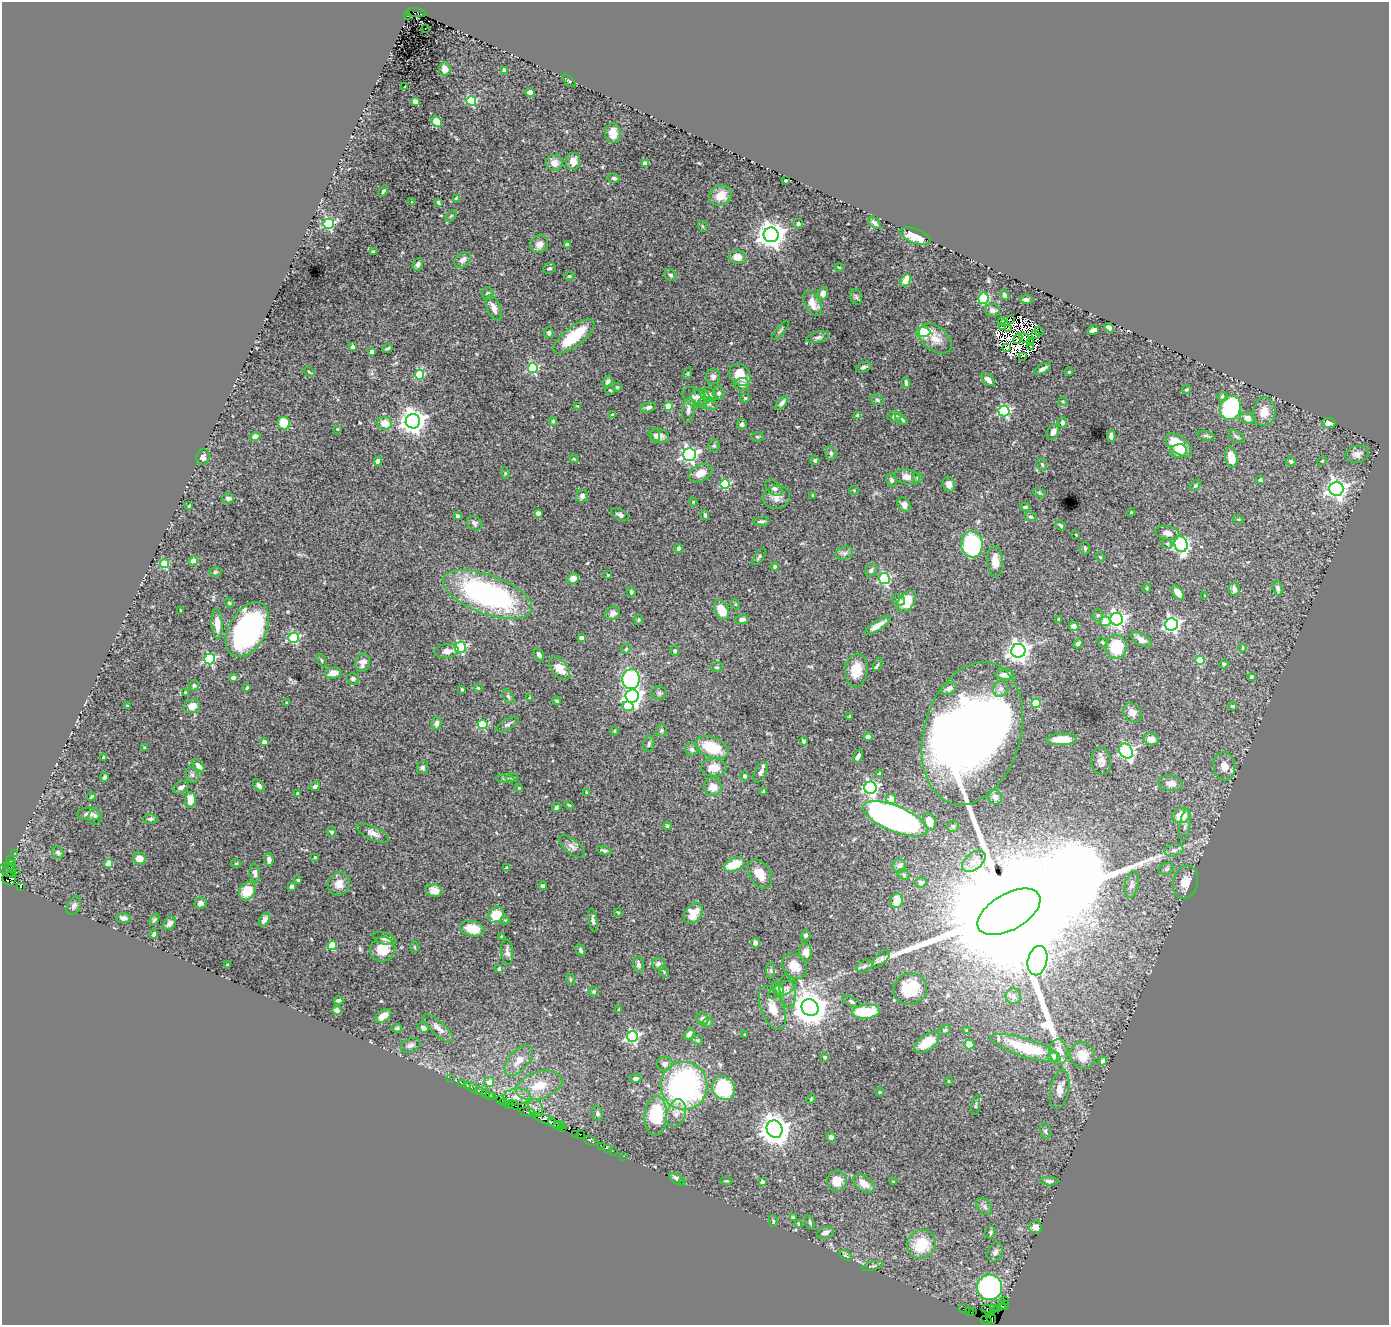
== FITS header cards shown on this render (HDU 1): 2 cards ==
NAXIS1  =                 1387
NAXIS2  =                 1323

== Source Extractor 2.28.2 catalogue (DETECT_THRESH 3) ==
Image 1387 x 1323 px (HDU 1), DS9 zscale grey, 1 PNG px = 1 image px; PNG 1391 x 1327 px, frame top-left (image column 1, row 1323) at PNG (2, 2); each listed source drawn as its Kron ellipse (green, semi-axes under 4 px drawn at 4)
Background 1.9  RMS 0.034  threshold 0.102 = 3 sigma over >= 5 px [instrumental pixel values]
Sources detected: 527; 16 with non-positive FLUX_AUTO (blend fragments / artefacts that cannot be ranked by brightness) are neither listed nor drawn; of the other 511, the 500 brightest by FLUX_AUTO listed and drawn (11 fainter detections omitted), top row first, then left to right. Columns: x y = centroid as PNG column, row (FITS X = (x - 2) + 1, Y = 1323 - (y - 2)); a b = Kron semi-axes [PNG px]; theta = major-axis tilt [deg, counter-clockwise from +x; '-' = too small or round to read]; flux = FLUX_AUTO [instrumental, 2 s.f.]
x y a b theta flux
416 13 10 3 -7 1300
407 16 3 3 - 420
425 28 2 2 - 4.9
445 69 6 6 - 15
504 70 4 3 - 3.6
569 81 8 3 -43 2.7
405 87 3 2 - 2.3
530 92 5 4 - 9.4
471 101 5 4 - 150
415 102 4 4 - 23
437 122 6 5 - 39
613 133 10 7 -87 28
573 161 8 7 - 24
554 163 8 8 - 22
645 163 4 4 - 28
614 178 6 4 -13 6.6
785 180 3 3 - 3
383 191 6 4 54 3.6
721 196 12 9 23 29
456 198 4 3 - 2.4
412 202 4 4 - 1.8
438 202 4 3 - 3.8
451 216 7 4 45 4.2
875 223 7 4 -43 8.8
329 224 5 5 - 230
798 224 5 4 - 4.8
702 226 5 3 - 2.3
771 235 7 7 - 2800
915 236 16 7 -21 57
539 244 9 8 - 14
567 245 4 3 - 5.3
374 252 4 3 - 4.3
737 257 8 6 -1 24
463 260 9 7 44 13
418 264 6 5 - 8
839 267 4 3 - 2
549 268 6 5 - 4.5
670 275 6 5 - 6.7
569 276 5 4 - 2.7
906 281 7 4 60 55
488 293 6 6 - 5.8
823 293 6 5 - 15
1005 295 5 4 - 6.9
856 297 8 5 -72 5.1
983 298 6 5 - 170
1026 300 6 4 -5 7.5
813 303 14 7 -60 27
494 308 13 6 -66 18
992 310 7 6 - 11
1010 320 2 2 - 3.8
1002 322 4 2 - 2.5
1003 327 4 2 - 4.3
1109 328 5 4 - 8.7
1009 329 3 2 - 2.8
780 330 12 3 49 4.1
1093 330 6 4 18 7.6
923 332 7 5 0 170
1039 332 5 2 - 3.8
549 333 5 4 - 4.5
1036 334 2 2 - 3.1
574 336 25 9 38 85
818 337 11 5 13 7.2
1018 338 5 2 - 3.8
1025 338 6 2 -37 2.8
935 339 18 12 -40 27
1030 342 4 2 - 2.9
1031 346 3 2 - 2.1
352 347 4 3 - 6.8
387 348 6 3 25 3.3
1007 348 3 2 - 4.7
372 352 4 4 - 20
1023 356 4 2 - 1.7
863 367 8 5 21 6.1
533 368 5 5 - 240
1042 369 9 4 28 9.6
309 372 6 3 -37 2.3
1069 372 4 4 - 2
688 373 6 3 72 2.1
419 375 5 4 - 120
740 375 12 9 -53 48
713 376 8 7 - 6.7
988 379 8 5 -46 14
608 381 6 4 59 6.7
906 383 5 3 - 4.5
742 384 7 6 - 11
617 387 4 4 - 3.7
1186 389 4 4 - 3.2
610 390 4 4 - 2.7
719 393 6 5 - 5.2
708 395 8 7 - 11
695 397 13 8 -32 14
701 397 10 8 -21 13
1222 397 5 5 - 4.9
745 398 4 4 - 2.7
877 400 6 5 - 6.2
1063 401 5 3 - 2.4
708 403 10 6 -22 7.6
782 403 8 4 48 7.7
578 406 4 3 - 1.7
669 406 4 4 - 72
648 407 8 4 14 7.3
1230 408 12 10 72 260
688 410 13 6 82 11
1004 411 5 5 - 290
1264 412 14 11 83 29
612 415 3 3 - 7.9
858 416 4 4 - 20
894 417 7 5 4 5.6
1247 418 7 5 -27 14
901 419 7 3 -38 5.1
413 421 7 7 - 2200
553 421 4 4 - 3.6
1062 422 5 4 - 7.9
284 423 6 6 - 57
385 423 7 6 - 29
1329 423 7 5 -9 13
742 424 5 5 - 6.8
337 429 4 3 - 1.7
1053 432 8 5 63 15
655 435 8 4 -89 6.1
255 436 5 4 - 11
659 436 10 6 -10 13
1111 436 5 4 - 9.1
1206 436 9 4 -16 4.7
757 437 6 4 0 2.9
1237 437 9 5 -30 4.9
1179 445 16 8 -38 81
714 446 6 5 - 4.1
1179 451 8 7 - 20
831 453 7 5 -75 5.6
689 454 6 6 - 670
1357 454 12 8 11 14
203 457 8 6 76 8.8
1231 458 10 6 -79 38
574 459 5 3 - 2.4
815 460 5 4 - 4.8
378 461 4 4 - 17
1291 461 5 4 - 4.9
1322 461 5 4 - 2.1
1042 465 6 4 -70 3.4
505 473 6 4 -73 2.7
701 473 13 8 27 23
907 477 13 7 -11 17
918 478 5 5 - 3.7
891 480 6 5 - 6.4
1260 480 5 4 - 4
725 484 5 5 - 140
949 484 7 6 - 11
1195 485 7 4 45 3
774 488 10 6 -44 9.6
1336 489 7 7 - 1100
854 490 5 4 - 2.4
1039 493 6 4 -20 3
813 495 3 3 - 2.8
582 496 6 6 - 9.1
776 497 13 11 11 18
228 498 5 5 - 6.9
693 502 4 4 - 2.6
904 505 7 6 - 10
189 506 3 2 - 2.1
1025 507 4 3 - 4.4
1131 512 4 4 - 1.9
538 513 4 4 - 21
620 515 10 5 -26 6.2
705 515 5 3 - 4.9
458 516 4 4 - 5.6
1031 517 7 4 -7 3.4
1238 519 5 3 - 1.9
761 521 8 4 4 5.2
474 523 8 6 -38 6.3
1060 525 5 3 - 4
1167 533 12 7 -12 15
1076 535 3 2 - 1.7
972 544 13 10 -82 230
1167 544 5 4 - 3.4
1181 544 8 6 -72 400
678 548 4 4 - 4.1
1085 548 6 5 - 3.8
844 553 9 6 15 6.9
759 557 10 4 52 3.9
1100 557 5 3 - 1.9
193 561 5 4 - 34
995 561 15 8 -88 23
164 564 4 4 - 98
775 566 4 4 - 4.2
871 570 7 5 56 6.8
215 572 6 5 - 3.4
608 575 3 3 - 2.2
573 578 5 5 - 18
884 579 5 5 - 240
1147 588 5 3 - 2.1
1277 588 7 5 -72 7.4
1234 589 7 5 -82 9.8
631 592 5 4 - 4.2
1178 593 8 4 -53 17
487 594 47 19 -20 510
1205 596 4 2 - 2.2
899 600 7 5 -28 6.4
906 602 12 7 48 62
229 603 5 4 - 3.1
735 604 5 3 - 2.1
721 610 10 7 -64 47
181 611 3 3 - 3
613 613 7 6 - 11
1098 615 6 5 - 4
742 619 7 5 6 8.4
1058 619 3 3 - 3.3
1117 619 6 6 - 750
639 620 5 3 - 2.1
1105 621 5 5 - 64
217 624 15 5 -86 24
1172 624 6 6 - 620
878 626 15 5 34 20
1074 626 5 4 - 11
247 630 30 18 61 550
294 638 5 5 - 200
581 638 4 4 - 6.2
1141 639 11 5 -30 13
1102 642 5 3 - 2.7
1078 644 5 4 - 10
460 647 5 5 - 270
1116 647 12 10 78 91
1242 648 4 3 - 2
626 649 5 4 - 3.1
447 651 12 7 7 14
675 651 5 4 - 5.6
1018 651 7 7 - 1600
539 655 7 4 -61 7.4
210 659 5 5 - 280
322 660 6 4 -63 3.1
1200 660 4 4 - 77
363 662 9 7 76 14
1224 664 5 4 - 2.6
878 665 7 4 64 4
717 667 6 5 - 4.1
560 668 14 7 -52 33
856 670 16 11 83 48
333 673 8 5 8 21
1005 675 9 5 1 15
1251 677 4 4 - 4.2
233 678 4 3 - 13
353 679 6 5 - 6.3
631 679 10 9 - 270
194 685 5 5 - 4.4
247 688 4 2 - 2.8
478 688 4 3 - 2.1
949 688 8 5 30 13
462 689 3 2 - 3.1
1001 689 8 7 - 10
185 692 3 2 - 2.5
659 693 8 6 -1 5.1
508 696 8 5 -54 4.8
632 696 7 6 - 960
530 698 3 2 - 1.9
557 701 4 3 - 3.9
286 703 3 3 - 2
1036 703 5 4 - 110
127 706 3 2 - 1.9
192 706 8 6 17 24
628 706 5 5 - 60
1232 706 5 3 - 3
1132 713 10 8 -46 16
849 716 3 2 - 2.2
436 723 6 5 - 9.3
483 724 5 4 - 140
507 724 12 5 30 6.7
661 730 6 5 - 3.7
615 731 4 3 - 1.9
972 733 73 48 74 4900
868 737 4 4 - 10
1062 739 15 6 2 36
1151 739 7 6 - 18
803 741 4 3 - 4
264 742 4 3 - 12
649 744 8 5 76 5.4
712 747 17 10 -24 80
145 748 3 3 - 5.6
692 749 7 6 - 9.2
1126 751 8 6 -56 460
858 756 7 3 63 8.2
104 758 4 3 - 9.4
1101 761 14 10 -83 15
198 766 8 4 -47 12
1224 766 14 11 -81 22
422 768 6 6 - 6.6
714 768 13 9 2 28
761 772 11 5 63 8.9
880 774 4 4 - 7.6
192 775 8 6 -67 6.2
745 776 5 4 - 5.7
104 777 5 4 - 4
512 778 6 4 7 3.6
505 779 9 4 -7 4
1171 783 12 7 -6 18
259 786 7 5 -49 6.3
315 786 5 4 - 7.7
181 787 8 5 26 8.5
713 787 9 8 - 24
519 788 4 3 - 2.1
870 788 6 6 - 530
764 791 4 3 - 6.1
298 793 3 3 - 4.3
587 793 4 3 - 2.2
91 797 4 4 - 3.4
995 797 7 6 - 7.9
891 799 5 5 - 30
190 800 7 5 85 32
569 805 5 3 - 2.4
556 807 4 4 - 5.5
89 814 12 6 -1 11
1181 816 9 7 9 40
95 817 8 6 84 7
150 819 7 4 0 5.5
895 819 34 12 -23 990
929 821 9 6 -72 31
1185 825 16 5 81 10
667 826 4 3 - 2.6
953 826 6 5 - 5.1
331 832 5 4 - 4.2
373 833 18 6 -24 15
572 846 15 7 -38 12
604 850 8 4 -18 5.1
1174 850 10 6 11 8.7
14 853 3 2 - 33
58 853 6 5 - 4.1
315 857 3 2 - 2.1
139 858 6 6 - 24
269 859 6 4 -83 9.6
11 860 4 3 - 210
974 861 13 8 40 18
236 863 5 3 - 2.5
109 864 4 4 - 44
734 864 11 6 24 62
10 865 6 3 37 180
899 866 7 6 - 10
507 868 4 4 - 4
12 869 3 2 - 180
1166 869 8 6 17 5.6
8 870 9 6 -35 270
16 872 2 2 - 120
255 873 9 5 -81 8.6
760 874 16 10 -58 33
904 874 7 5 -39 4
9 879 7 6 - 340
298 880 4 3 - 3.2
921 882 6 5 - 4.8
1186 882 17 12 77 30
339 884 12 10 66 23
1132 884 13 6 78 10
291 886 4 3 - 6
543 886 4 4 - 4.9
20 887 4 3 - 720
247 891 9 7 59 55
434 891 8 6 -13 18
897 901 7 6 - 43
201 903 6 5 - 9.6
74 906 10 6 63 8.1
618 912 4 3 - 1.9
1009 912 35 18 30 240000
693 913 12 8 56 27
496 915 9 7 46 54
123 918 7 5 -3 11
264 919 8 5 60 9.5
154 920 7 4 56 3.6
505 920 4 4 - 2
593 920 12 4 -80 6.5
170 923 7 5 46 11
472 929 12 7 -11 44
154 934 4 3 - 5.5
805 935 5 4 - 5.1
502 936 3 3 - 2.2
384 938 12 5 -18 8.2
755 943 5 4 - 9.7
332 945 4 4 - 85
415 947 6 4 -89 2.2
383 949 13 12 - 44
580 950 6 4 -64 5.9
507 952 12 6 -85 9.9
806 952 9 6 -78 19
881 959 11 5 47 6.7
1037 961 15 9 77 1500
658 964 6 6 - 11
228 965 3 3 - 2.9
638 965 8 5 -79 6.8
794 966 14 11 -44 37
864 966 9 5 28 6
499 969 4 3 - 8.2
771 971 8 4 -89 4.7
664 972 6 4 -54 3.1
570 979 6 4 -73 2.8
778 988 6 5 - 4.2
782 989 15 6 27 11
910 989 17 15 24 91
594 991 5 5 - 3.3
787 992 17 7 -81 16
1013 996 8 8 - 8.5
339 1000 5 3 - 6.1
851 1001 10 4 -28 4.4
810 1007 9 8 - 4600
772 1008 23 11 -69 35
619 1009 3 3 - 1.7
337 1010 4 4 - 12
866 1012 14 7 6 90
383 1016 9 5 36 22
703 1019 6 6 - 11
708 1022 6 4 19 3
397 1028 5 4 - 3.4
423 1028 5 4 - 8.7
438 1028 19 7 -42 16
944 1030 7 4 27 3.5
967 1030 3 3 - 2.9
689 1034 6 4 53 7.8
744 1035 3 3 - 2.2
632 1037 5 5 - 360
697 1040 5 4 - 3
927 1042 15 7 36 46
969 1044 5 5 - 35
410 1045 10 6 21 8.4
1025 1048 36 9 -17 120
1059 1052 13 9 -85 24
1082 1055 13 12 - 45
1053 1056 5 5 - 19
825 1057 4 3 - 3.9
519 1060 18 9 50 27
1103 1061 4 4 - 9.9
664 1064 8 7 - 7.9
451 1078 2 2 - 20
635 1078 6 4 0 6.5
949 1081 4 3 - 1.7
489 1082 5 5 - 27
462 1083 2 2 - 53
467 1086 3 2 - 60
539 1086 24 13 17 58
684 1086 24 23 - 560
472 1087 7 3 -37 140
723 1088 12 11 - 160
1060 1089 20 9 79 22
479 1091 4 3 - 44
880 1092 4 4 - 2.1
485 1094 4 2 - 140
489 1095 3 2 - 97
493 1097 3 2 - 100
517 1097 14 8 5 17
500 1099 3 2 - 140
811 1099 5 3 - 2.3
503 1102 3 2 - 100
508 1104 4 2 - 140
513 1105 6 3 -28 280
976 1105 10 3 81 3.3
535 1108 9 7 -71 7.7
527 1112 8 3 -11 420
597 1113 7 5 -78 6.3
676 1113 14 9 72 18
656 1116 20 11 87 130
547 1120 16 4 -23 1100
551 1122 4 3 - 340
559 1125 5 3 - 120
563 1127 4 2 - 100
775 1129 9 7 -66 3400
1045 1131 8 5 -80 5.2
576 1134 2 2 - 44
580 1134 3 2 - 86
831 1137 5 5 - 9.5
591 1141 8 3 -25 260
601 1146 2 2 - 66
607 1148 2 2 - 51
613 1151 2 2 - 64
623 1156 3 2 - 59
677 1179 8 4 -37 9.8
726 1181 6 3 1 2.2
837 1181 10 10 - 32
1049 1181 9 4 -3 6.7
682 1182 2 2 - 61
762 1182 4 4 - 8.8
893 1182 4 3 - 2
864 1184 12 7 -34 24
984 1207 9 6 -52 7.9
793 1217 3 3 - 3.5
773 1221 6 4 -79 3.4
810 1222 7 4 -72 4.2
798 1224 4 3 - 2.1
1035 1227 6 6 - 17
990 1232 6 5 - 4.3
825 1233 9 5 21 10
921 1244 15 13 44 81
995 1252 10 7 68 8.9
845 1255 7 4 -30 3.4
872 1266 11 4 16 4.4
990 1287 13 12 - 490
1005 1301 3 2 - 93
1004 1305 4 2 - 86
1001 1306 3 2 - 190
994 1308 3 2 - 170
998 1308 2 2 - 110
963 1309 2 2 - 24
988 1310 7 3 -48 390
969 1312 4 2 - 120
973 1312 3 2 - 79
991 1318 6 4 -53 220
986 1321 6 2 -21 51
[11 fainter detections neither listed nor drawn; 16 non-positive-flux detections neither listed nor drawn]